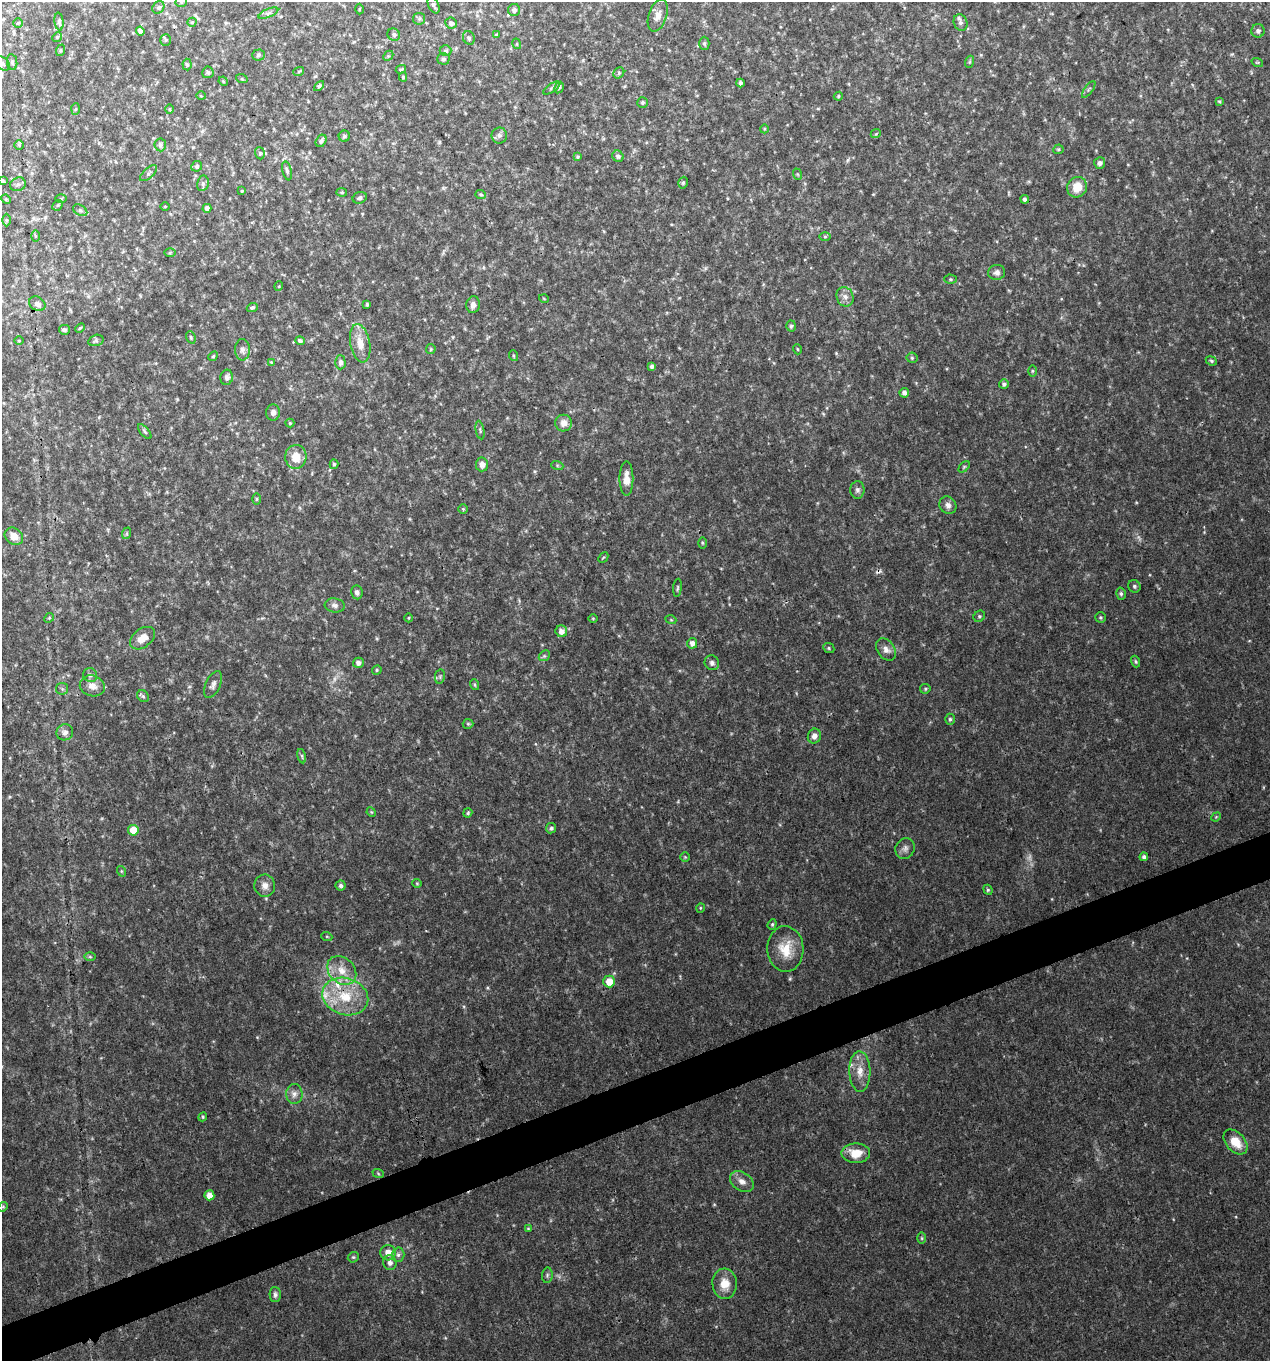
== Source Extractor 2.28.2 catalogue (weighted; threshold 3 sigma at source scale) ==
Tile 7 of 4 x 4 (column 3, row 2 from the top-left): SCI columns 2665-3932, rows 2722-4080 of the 5274 x 5444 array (HDU 1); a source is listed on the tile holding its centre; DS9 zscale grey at full resolution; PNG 1272 x 1363 px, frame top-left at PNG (2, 2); each listed source drawn as its Kron ellipse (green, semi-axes under 4 px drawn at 4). Shown black and unused: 3% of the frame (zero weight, under 3 of 4 exposures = <1% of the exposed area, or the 3 px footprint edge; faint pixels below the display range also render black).
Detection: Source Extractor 2.28.2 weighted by HDU 2 'WHT'; one run over the whole footprint, this tile lists its part. Background 0.0305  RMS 0.0038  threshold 0.0171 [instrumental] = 3 sigma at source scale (4.5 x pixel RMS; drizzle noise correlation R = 1.50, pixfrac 1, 0.0396/0.0396 arcsec/px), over >= 5 px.
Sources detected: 216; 3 too faint to see at this stretch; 1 cosmic-ray / hot-pixel residue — neither listed nor drawn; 3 inside a brighter listed object's ellipse — not listed separately; the other 209 listed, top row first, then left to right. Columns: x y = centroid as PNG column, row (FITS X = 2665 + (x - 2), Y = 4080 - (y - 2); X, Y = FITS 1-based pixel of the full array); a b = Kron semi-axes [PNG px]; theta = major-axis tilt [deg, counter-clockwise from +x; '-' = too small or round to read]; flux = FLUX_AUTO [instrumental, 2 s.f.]
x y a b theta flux
181 2 5 5 - 0.58
433 5 9 5 -65 1
158 7 6 5 - 0.77
359 9 5 3 - 0.35
514 10 6 6 - 1.1
268 13 10 4 23 0.91
658 16 17 9 72 2.8
419 19 6 5 - 0.75
59 22 9 4 -83 1
192 22 4 4 - 0.45
18 23 5 5 - 0.51
451 23 6 5 - 1.1
960 23 8 6 -67 1.2
140 31 4 4 - 1
1258 31 7 6 - 1.2
394 35 6 6 - 0.9
496 35 3 3 - 0.34
57 37 5 4 - 0.49
469 38 7 5 -65 0.8
166 40 6 5 - 0.64
704 43 7 5 90 0.64
517 44 5 3 - 0.36
61 50 6 4 71 0.51
445 51 6 5 - 0.7
258 55 6 5 - 0.77
388 56 5 4 - 0.51
443 59 6 5 - 0.84
12 62 8 5 -81 0.75
969 62 6 4 70 0.52
1257 62 6 3 -17 0.41
3 63 8 6 -40 0.99
187 64 6 4 -85 0.73
401 69 5 3 - 0.54
299 71 5 3 - 0.36
208 72 6 5 - 0.75
619 73 6 5 - 0.62
403 77 4 4 - 0.54
242 79 6 4 -18 0.43
223 81 5 4 - 0.43
740 83 4 3 - 0.95
319 86 6 3 44 0.49
559 87 6 4 61 0.56
552 88 10 4 33 0.8
1089 89 10 3 53 0.68
201 96 5 3 - 0.31
838 96 5 4 - 0.46
1219 101 4 3 - 0.42
642 103 5 5 - 0.59
75 109 6 4 86 0.46
170 109 5 3 - 0.37
764 129 4 3 - 0.34
876 133 5 3 - 0.39
499 135 8 8 - 1.3
344 136 5 5 - 0.65
321 141 6 5 - 1.2
19 145 5 5 - 0.53
160 145 6 5 - 1
1058 149 5 4 - 0.46
260 153 6 4 -70 0.54
618 156 6 5 - 1.1
578 157 4 4 - 0.55
1100 163 6 5 - 1.3
197 166 5 5 - 0.72
287 171 10 4 -77 0.92
149 173 10 5 42 0.86
797 174 6 4 -70 0.45
2 181 4 3 - 0.71
203 183 8 6 78 1
683 183 6 4 73 0.64
18 184 8 6 24 1.1
1077 187 10 10 - 5.8
242 191 3 3 - 0.37
342 192 5 4 - 0.44
481 194 5 4 - 0.55
360 198 7 5 23 0.91
6 199 5 4 - 0.49
61 199 6 4 1 0.4
1025 199 4 4 - 1
58 205 6 4 45 0.5
165 206 5 3 - 0.35
207 208 4 4 - 1.4
80 210 7 5 -30 0.78
7 220 6 4 -89 0.53
35 236 5 3 - 0.45
825 236 6 4 0 0.52
170 253 5 3 - 0.43
997 272 8 7 - 1.5
951 279 6 4 0 0.54
279 286 5 3 - 0.31
845 297 10 8 -70 2
544 299 5 3 - 0.28
37 304 9 6 -34 1.8
367 304 4 3 - 0.46
473 305 8 7 - 1.7
252 308 5 4 - 0.68
791 326 5 5 - 0.73
80 328 6 3 44 0.42
64 330 5 5 - 1
191 337 6 4 -71 0.59
96 340 8 5 17 0.83
19 341 4 3 - 0.35
300 341 5 4 - 1.1
360 343 19 10 -79 5.3
431 349 5 4 - 0.43
797 349 5 3 - 0.35
242 350 10 7 -89 1.5
213 356 5 4 - 0.5
514 356 5 3 - 0.43
912 358 5 5 - 0.59
1211 361 6 4 -24 0.64
271 362 4 4 - 0.42
340 362 7 5 -90 1.2
652 366 4 3 - 1
1032 371 6 4 90 0.59
227 377 8 6 76 1.4
1004 384 5 5 - 0.92
904 393 5 4 - 1.7
273 413 8 7 - 1.4
290 423 4 4 - 0.45
564 423 8 8 - 2.8
480 430 9 3 -79 0.67
145 432 9 4 -50 0.67
296 457 12 10 87 5.9
334 464 5 4 - 0.61
482 464 7 6 - 1.7
557 465 6 4 -19 0.54
964 467 7 4 45 0.51
626 479 17 7 90 3.4
857 490 9 7 -90 1.3
257 499 6 4 89 0.44
948 505 9 8 - 1.6
463 509 4 4 - 0.44
127 533 6 4 72 0.52
14 536 10 8 -37 3.6
702 543 6 4 -89 0.45
603 558 6 3 48 0.4
1134 586 6 6 - 0.8
677 588 9 3 85 0.54
357 592 7 6 - 1.2
1121 594 6 5 - 0.77
335 605 10 7 -7 1.4
979 616 6 5 - 0.65
1101 617 6 5 - 0.57
49 618 5 4 - 0.5
409 618 4 3 - 0.36
593 618 5 3 - 0.32
671 620 5 3 - 0.35
561 631 6 5 - 2.3
142 638 14 9 39 3.9
692 643 5 5 - 1.8
829 648 6 4 -24 0.6
886 650 12 8 -55 2.2
544 656 6 4 43 0.61
1136 661 6 4 -71 0.59
358 663 5 5 - 1.5
712 663 7 7 - 1.4
377 670 5 4 - 0.52
90 675 7 6 - 1.2
440 676 7 5 80 0.68
213 685 14 7 65 1.7
475 685 5 4 - 0.56
92 686 13 10 -19 3
62 689 6 5 - 0.7
925 689 5 4 - 0.53
143 696 6 5 - 0.75
950 719 5 5 - 0.65
468 724 5 5 - 0.5
65 732 8 8 - 1.9
814 736 7 6 - 1.7
302 756 7 3 -78 0.54
371 812 5 4 - 0.39
468 813 4 4 - 0.56
1216 817 5 4 - 0.39
551 828 5 5 - 0.84
133 830 5 5 - 6.5
905 848 10 9 - 1.7
685 857 5 5 - 0.48
1144 857 4 4 - 1.2
121 871 5 3 - 0.36
417 883 4 4 - 0.39
265 886 11 10 - 2.4
341 886 5 5 - 0.92
988 890 5 4 - 0.59
700 908 5 3 - 0.34
772 924 5 4 - 0.52
327 937 5 3 - 0.39
785 949 23 18 -88 8.8
90 957 6 4 -1 0.51
342 970 16 12 -44 6
609 981 6 6 - 7
345 996 23 18 -17 15
860 1071 20 10 -89 5
294 1094 10 8 87 1.9
203 1117 4 4 - 0.47
1235 1142 14 9 -47 6.9
856 1153 14 10 -1 6.9
378 1173 6 3 -20 0.43
742 1181 13 9 -34 2.6
209 1195 5 5 - 3.4
3 1207 5 4 - 0.39
528 1229 4 4 - 0.36
922 1238 6 4 -89 0.49
388 1253 8 7 - 3.5
398 1255 7 6 - 1.2
353 1257 6 5 - 0.57
390 1263 7 6 - 1.8
547 1275 8 5 83 0.87
725 1284 15 12 -85 5.8
275 1295 7 5 -90 1
Isophote crosses this tile's border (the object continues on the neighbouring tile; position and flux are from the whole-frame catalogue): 4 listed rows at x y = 181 2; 158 7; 3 63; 2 181
Unlisted compact peaks at least as high as the median listed source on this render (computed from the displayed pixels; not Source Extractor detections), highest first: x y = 487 988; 836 353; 848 160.